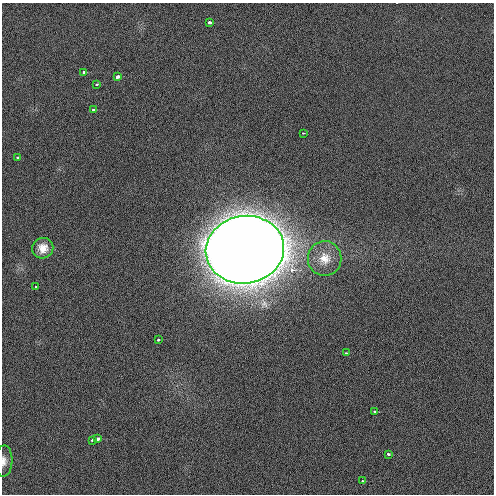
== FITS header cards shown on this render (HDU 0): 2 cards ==
NAXIS1  =                  492 / Axis length
NAXIS2  =                  492 / Axis length

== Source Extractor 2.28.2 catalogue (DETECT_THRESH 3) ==
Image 492 x 492 px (HDU 0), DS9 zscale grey, 1 PNG px = 1 image px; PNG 496 x 496 px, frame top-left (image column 1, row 492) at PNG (2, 3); each listed source drawn as its Kron ellipse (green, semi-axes under 4 px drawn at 4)
Background 1.66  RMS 3.1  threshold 9.16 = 3 sigma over >= 5 px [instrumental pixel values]
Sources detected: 19; all 19 listed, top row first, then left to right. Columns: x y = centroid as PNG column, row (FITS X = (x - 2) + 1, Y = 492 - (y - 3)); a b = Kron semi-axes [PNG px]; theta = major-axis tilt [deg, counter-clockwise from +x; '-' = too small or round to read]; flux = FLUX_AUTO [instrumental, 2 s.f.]
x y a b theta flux
209 22 3 3 - 1.1e+03
84 72 3 3 - 2.3e+03
117 77 4 3 - 2.7e+03
96 84 3 3 - 4.2e+02
94 110 3 3 - 1.3e+03
303 133 3 3 - 2.3e+02
17 157 3 3 - 1.0e+03
43 248 10 10 - 2.1e+03
245 250 39 33 10 2.1e+06
325 258 17 17 - 3.4e+03
36 287 3 3 - 7.7e+02
158 340 3 3 - 5.0e+02
346 353 3 2 - 4.4e+02
375 412 3 3 - 1.0e+03
98 439 3 3 - 2.2e+03
92 440 3 3 - 9.3e+02
388 454 3 3 - 5.9e+02
4 461 16 8 87 1.5e+03
362 481 3 3 - 4.5e+02
At the frame edge (FLAGS 8, measured only in part): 1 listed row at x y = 4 461